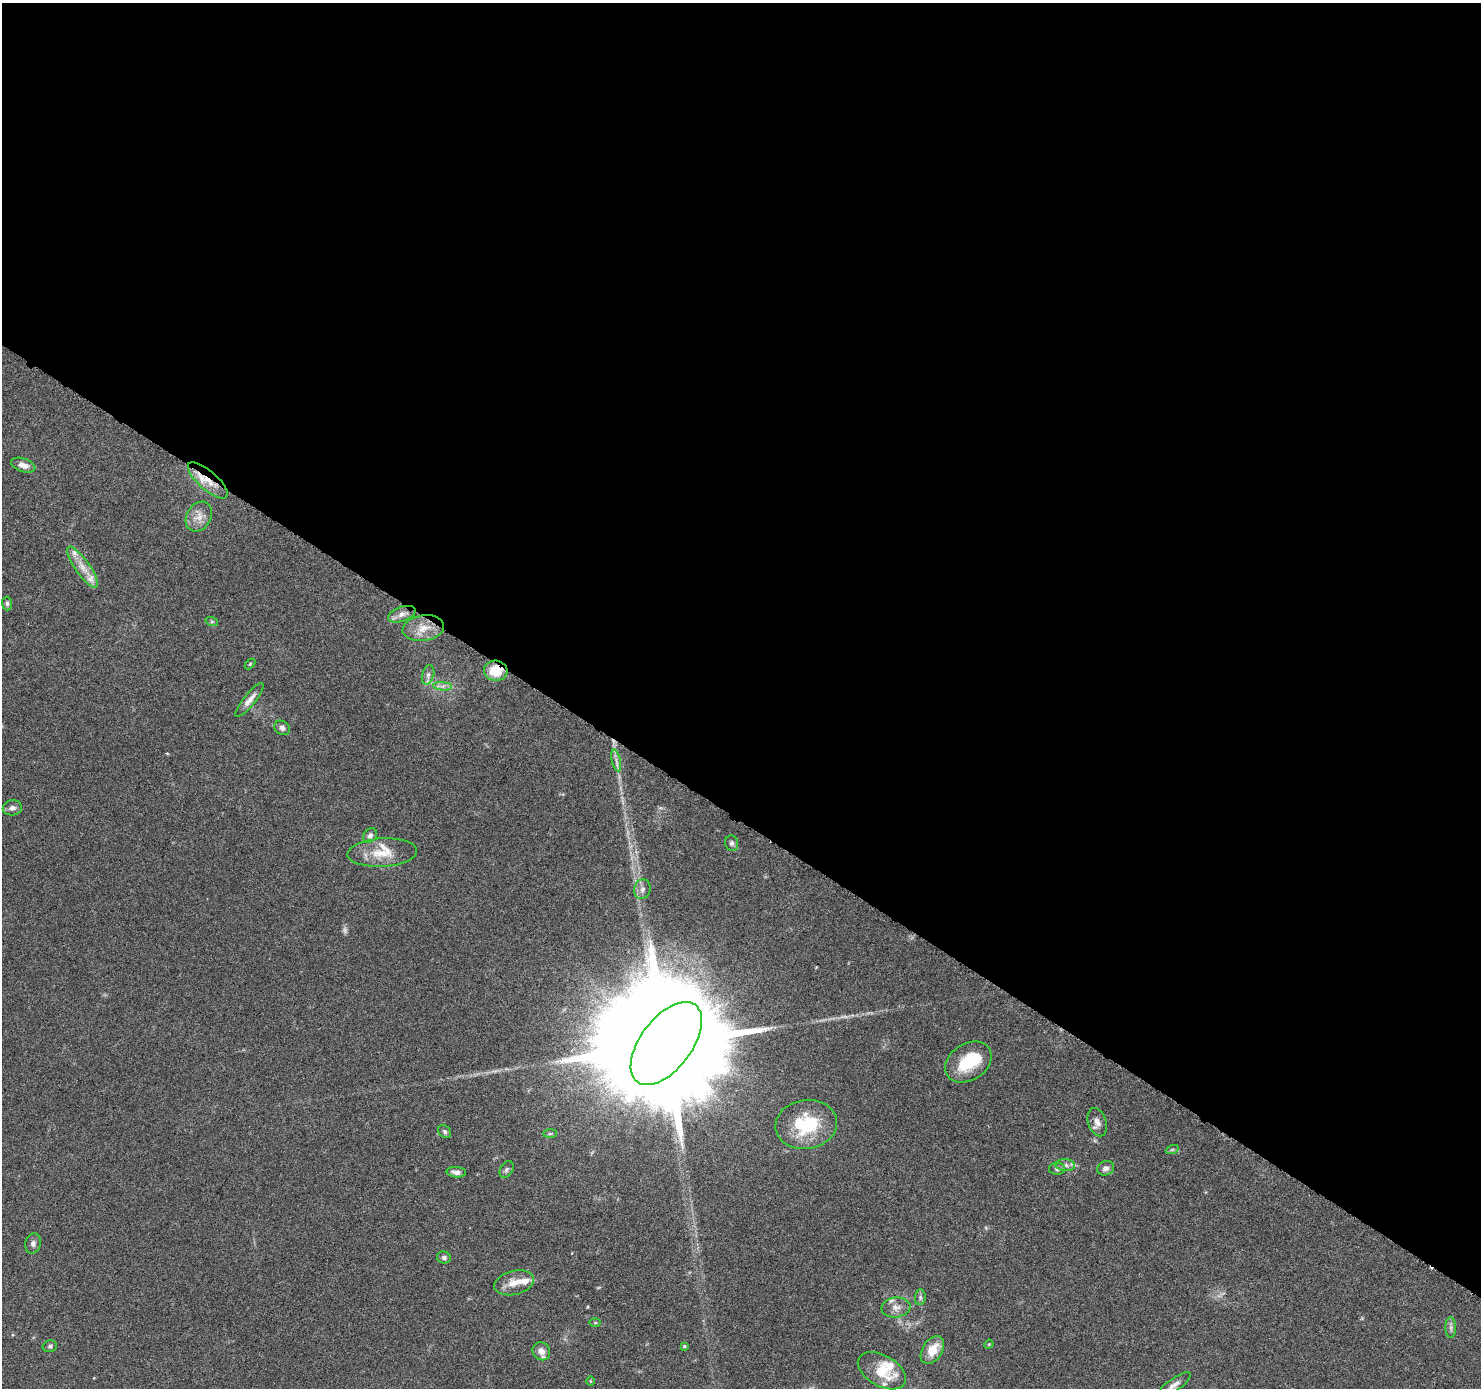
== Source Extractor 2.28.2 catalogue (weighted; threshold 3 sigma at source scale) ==
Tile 3 of 4 x 4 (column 3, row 1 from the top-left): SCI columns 2969-4447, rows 4417-5802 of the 5937 x 5999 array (HDU 1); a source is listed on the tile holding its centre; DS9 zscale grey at full resolution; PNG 1483 x 1390 px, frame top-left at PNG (2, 3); each listed source drawn as its Kron ellipse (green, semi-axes under 4 px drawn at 4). Shown black and unused: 59% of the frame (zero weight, under 3 of 6 exposures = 1% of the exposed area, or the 3 px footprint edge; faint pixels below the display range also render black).
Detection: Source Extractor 2.28.2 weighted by HDU 2 'WHT'; one run over the whole footprint, this tile lists its part. Background 0.0521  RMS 0.0025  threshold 0.0103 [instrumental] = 3 sigma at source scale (4.09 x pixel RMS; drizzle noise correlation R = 1.36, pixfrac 0.8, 0.0396/0.0396 arcsec/px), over >= 5 px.
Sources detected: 58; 2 too faint to see at this stretch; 1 inside a brighter object's white glare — neither listed nor drawn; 8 inside a brighter listed object's ellipse — not listed separately; the other 47 listed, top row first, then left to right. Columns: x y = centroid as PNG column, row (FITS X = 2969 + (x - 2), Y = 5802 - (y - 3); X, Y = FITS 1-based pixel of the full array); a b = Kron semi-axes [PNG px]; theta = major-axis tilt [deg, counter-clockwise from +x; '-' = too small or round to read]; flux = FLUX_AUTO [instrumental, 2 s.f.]
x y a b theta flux
23 465 12 6 -18 1.8
208 480 25 9 -41 4.3
199 516 16 12 58 2.6
83 567 24 7 -55 3.1
7 603 7 5 -89 0.52
402 614 14 7 20 1.6
212 622 6 4 -19 0.32
423 628 21 13 8 3.6
250 664 6 4 45 0.27
496 671 12 10 -4 5.4
428 675 10 6 75 0.83
443 686 9 4 -5 0.76
250 700 21 6 51 1.8
282 728 8 6 -34 0.88
616 760 11 4 -77 0.87
12 808 9 7 8 1
370 835 8 6 51 0.84
732 843 8 6 -77 0.62
382 853 35 14 3 5.6
642 889 10 8 75 1.1
666 1043 48 25 53 14000
968 1062 25 18 32 8.8
1097 1122 14 9 -72 1.5
806 1124 31 24 9 14
445 1132 7 5 -47 0.56
550 1134 7 4 1 0.35
1172 1150 6 4 19 0.39
1065 1165 10 6 -3 0.92
1106 1168 9 7 22 1
1057 1169 8 6 -1 0.64
507 1170 9 6 58 0.68
456 1172 10 5 -5 1.1
33 1243 10 7 77 0.85
444 1257 7 6 - 0.67
514 1283 20 12 14 3.2
920 1297 8 5 84 0.59
896 1307 14 10 8 1.9
595 1323 6 4 -1 0.24
1451 1328 10 5 -89 0.72
989 1344 5 3 - 0.2
50 1346 7 5 15 0.5
684 1346 3 3 - 0.38
932 1350 15 10 57 4.2
541 1351 9 8 - 1.5
882 1371 26 15 -30 7.4
590 1381 5 3 - 0.19
1174 1385 20 6 35 1.5
Overlapping masked pixels (flux is a lower limit): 2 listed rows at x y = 208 480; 496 671
Isophote crosses this tile's border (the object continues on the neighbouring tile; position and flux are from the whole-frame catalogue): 1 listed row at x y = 1174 1385